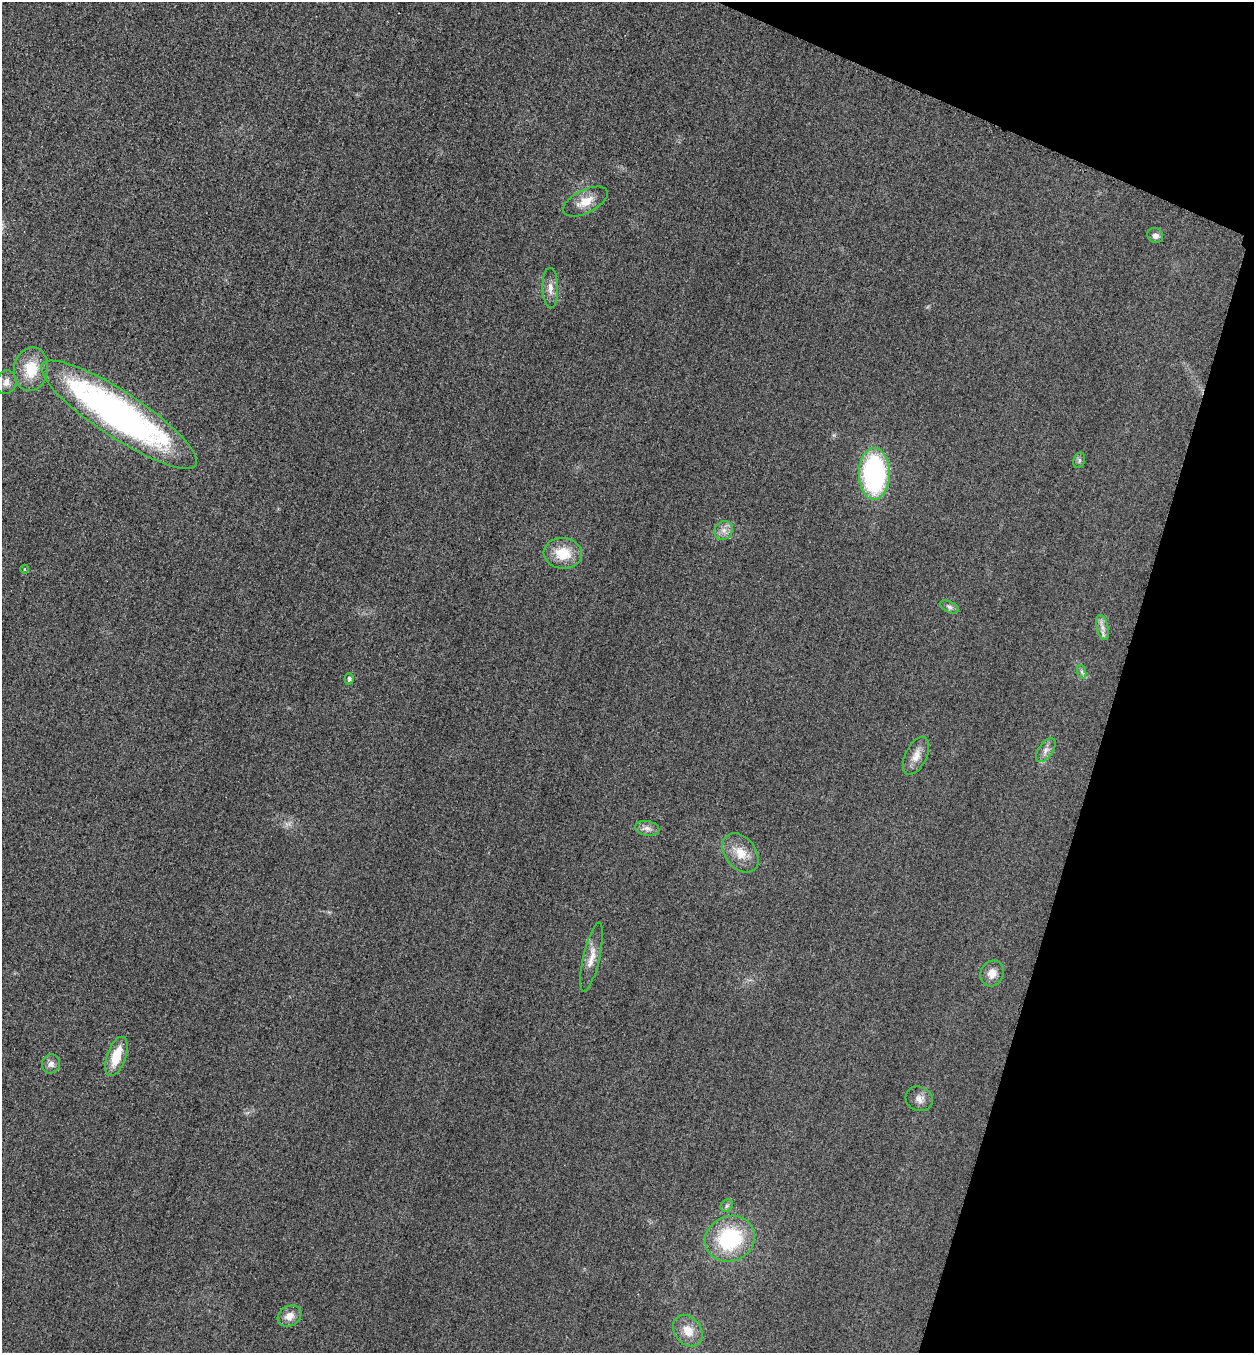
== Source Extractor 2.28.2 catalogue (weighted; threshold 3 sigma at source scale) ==
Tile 8 of 4 x 4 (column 4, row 2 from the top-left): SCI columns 3921-5172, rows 2725-4075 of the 5463 x 5449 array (HDU 1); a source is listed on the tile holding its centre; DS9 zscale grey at full resolution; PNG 1256 x 1355 px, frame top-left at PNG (2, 2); each listed source drawn as its Kron ellipse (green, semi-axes under 4 px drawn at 4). Shown black and unused: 15% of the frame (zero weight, under 3 of 4 exposures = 3% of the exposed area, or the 3 px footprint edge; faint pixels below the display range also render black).
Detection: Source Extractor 2.28.2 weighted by HDU 2 'WHT'; one run over the whole footprint, this tile lists its part. Background 0.0773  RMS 0.017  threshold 0.0764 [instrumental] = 3 sigma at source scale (4.5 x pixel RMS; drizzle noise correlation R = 1.50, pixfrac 1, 0.05/0.05 arcsec/px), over >= 5 px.
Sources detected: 28; all 28 listed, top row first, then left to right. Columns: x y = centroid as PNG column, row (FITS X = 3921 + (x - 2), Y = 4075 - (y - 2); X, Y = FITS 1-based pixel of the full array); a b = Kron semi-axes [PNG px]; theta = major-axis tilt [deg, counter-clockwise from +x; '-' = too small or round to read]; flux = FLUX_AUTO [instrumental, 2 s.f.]
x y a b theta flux
585 202 24 11 27 26
1155 236 8 7 - 7.7
550 288 20 8 -89 14
31 369 22 17 80 52
6 382 12 10 76 11
119 415 92 22 -33 750
1079 460 8 5 70 3.9
874 474 26 15 90 300
724 530 10 8 44 10
563 553 19 15 -6 46
25 569 4 3 - 1.3
949 607 10 5 -25 4.9
1102 627 13 6 -77 8.9
1082 672 7 4 -71 3.4
349 679 5 4 - 4.4
1046 750 13 7 55 9.5
916 756 20 10 63 18
647 828 12 7 -10 9.1
740 853 22 15 -51 31
592 957 35 8 77 22
992 973 13 11 64 16
116 1056 20 9 70 44
51 1064 9 9 - 9.3
919 1099 14 12 -24 12
727 1206 7 5 45 3.9
730 1239 25 22 24 140
289 1316 12 10 30 16
688 1331 17 13 -53 26